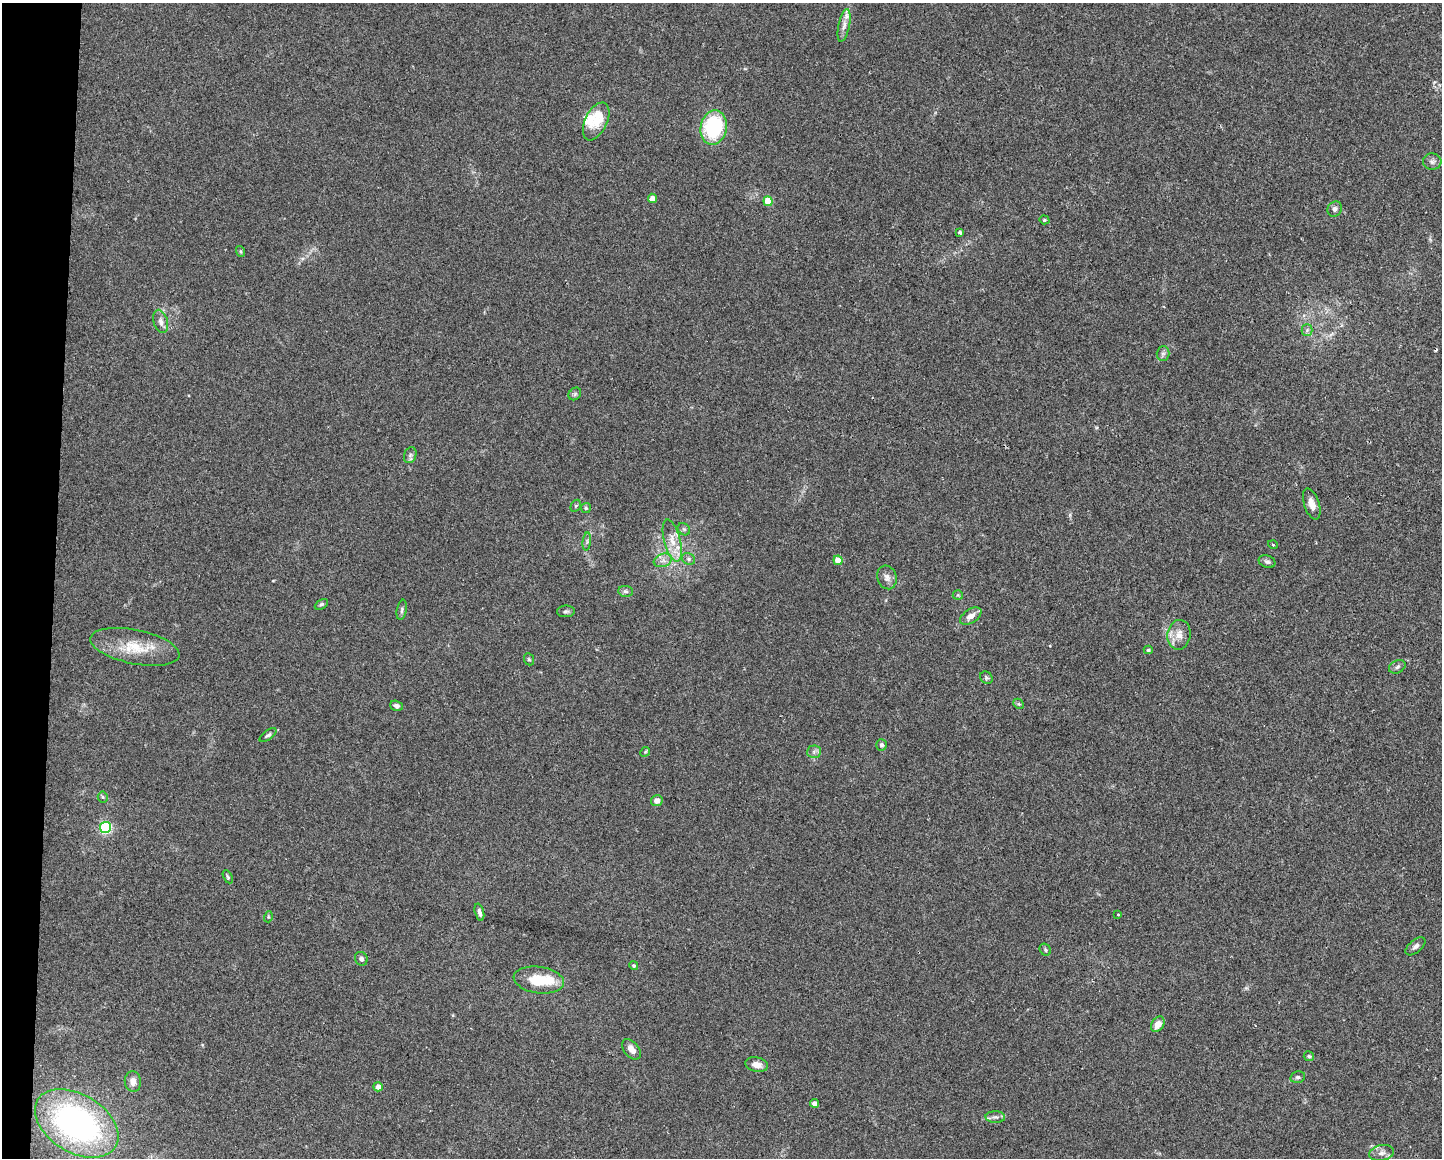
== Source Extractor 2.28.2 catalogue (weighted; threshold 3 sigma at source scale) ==
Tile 7 of 3 x 4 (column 1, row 3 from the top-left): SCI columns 221-1660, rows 1157-2312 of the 4647 x 4626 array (HDU 1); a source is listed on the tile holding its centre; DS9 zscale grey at full resolution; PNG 1444 x 1160 px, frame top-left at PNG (2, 3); each listed source drawn as its Kron ellipse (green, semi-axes under 4 px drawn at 4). Shown black and unused: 4% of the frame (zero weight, under 2 of 3 exposures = <1% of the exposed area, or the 3 px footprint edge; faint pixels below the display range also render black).
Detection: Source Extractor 2.28.2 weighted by HDU 2 'WHT'; one run over the whole footprint, this tile lists its part. Background 0.0671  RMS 0.0056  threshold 0.0253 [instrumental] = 3 sigma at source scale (4.5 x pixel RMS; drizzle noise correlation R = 1.50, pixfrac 1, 0.05/0.05 arcsec/px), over >= 5 px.
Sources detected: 72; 1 inside a brighter object's white glare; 1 cosmic-ray / hot-pixel residue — neither listed nor drawn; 2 inside a brighter listed object's ellipse — not listed separately; the other 68 listed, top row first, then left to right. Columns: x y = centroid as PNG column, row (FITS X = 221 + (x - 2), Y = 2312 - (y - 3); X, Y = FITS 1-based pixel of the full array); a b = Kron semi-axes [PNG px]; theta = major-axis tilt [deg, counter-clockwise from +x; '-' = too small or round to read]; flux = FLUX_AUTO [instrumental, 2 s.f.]
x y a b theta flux
844 25 16 5 78 3.2
596 121 20 11 65 13
714 127 17 13 78 54
1432 161 9 8 - 2
652 198 4 4 - 4.1
768 201 5 4 - 17
1335 209 8 7 - 1.8
1044 220 5 4 - 0.68
960 232 4 3 - 1.2
240 251 5 3 - 0.64
161 321 12 7 -74 2.9
1307 330 5 5 - 1.3
1163 353 7 6 - 1.5
575 394 7 5 46 1.1
410 455 8 6 71 1.5
1312 504 16 7 -71 4.9
576 506 6 4 60 0.89
586 508 5 5 - 0.75
684 529 7 5 -44 1.1
672 541 21 8 -75 7.6
587 542 9 3 85 1.2
1273 545 5 3 - 0.5
688 559 7 5 -23 1.4
663 560 9 6 18 2.6
838 560 5 4 - 8.4
1267 562 8 6 -22 1.4
887 577 12 9 -73 3.1
626 591 7 5 -4 1.3
958 595 5 5 - 0.76
321 604 7 4 30 1.1
402 610 10 5 79 1.3
566 611 9 6 2 1.3
971 616 12 6 33 3.8
1179 635 15 11 81 6.2
135 647 45 17 -12 19
1148 650 4 4 - 0.86
529 659 6 5 - 0.86
1397 667 9 6 25 1.6
986 678 7 5 -44 1.1
1019 704 6 4 -43 0.84
396 706 6 5 - 1.4
268 735 10 4 35 1.3
882 745 6 5 - 1.3
645 752 5 4 - 0.61
814 752 7 6 - 1.6
103 797 5 5 - 0.7
657 801 6 5 - 3.3
105 828 5 5 - 87
228 877 7 4 -61 0.85
479 912 9 4 -75 2.1
1118 914 3 2 - 0.46
268 917 5 3 - 0.58
1415 946 12 6 40 2
1045 950 6 5 - 0.89
361 959 7 6 - 1.6
634 966 4 4 - 0.97
539 980 25 13 -8 17
1158 1024 8 6 57 5.5
631 1049 12 7 -50 3.9
1309 1056 5 5 - 0.94
757 1065 11 7 -10 3.7
1298 1077 7 5 13 1.2
133 1082 10 8 -83 3.9
378 1087 4 4 - 3.9
814 1103 4 4 - 2.4
995 1117 10 6 -2 1.9
77 1123 45 29 -31 150
1381 1153 12 8 11 2.9